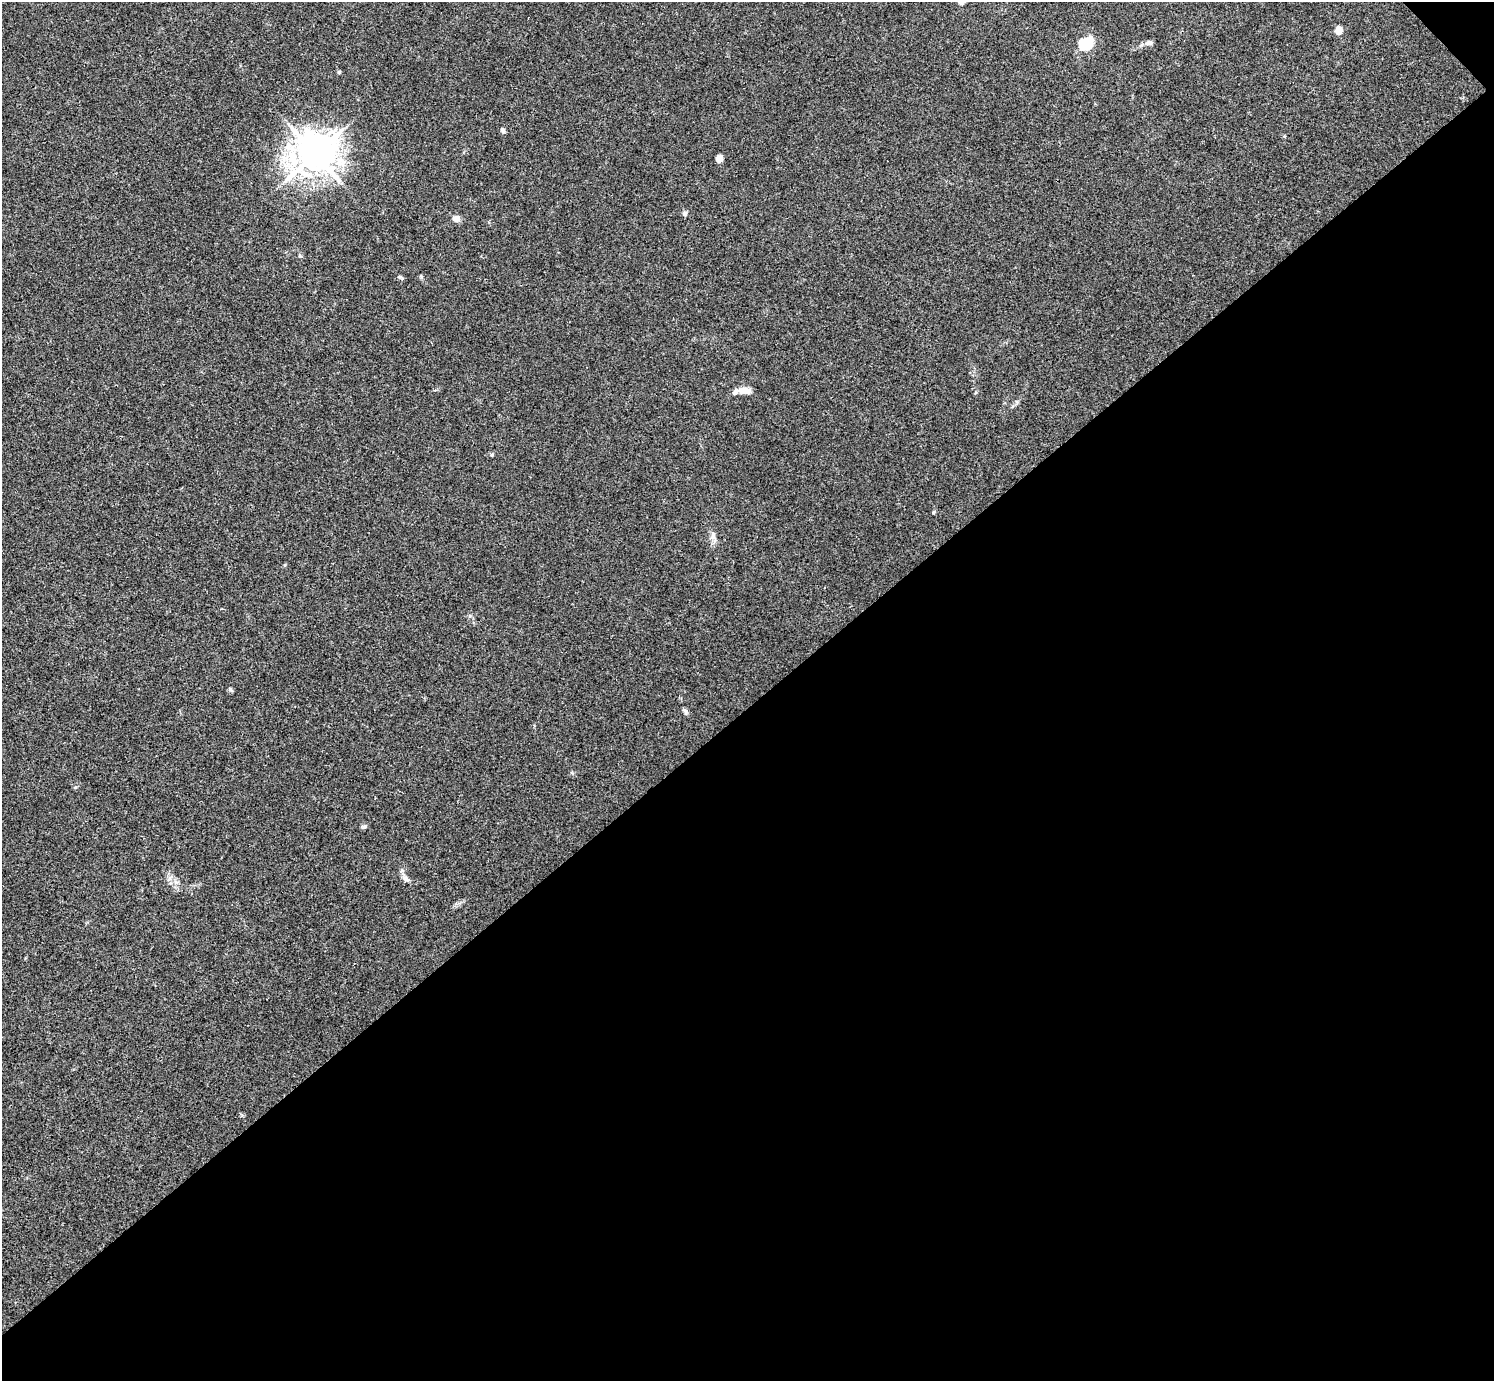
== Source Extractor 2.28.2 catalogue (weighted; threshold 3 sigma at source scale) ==
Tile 12 of 4 x 4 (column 4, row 3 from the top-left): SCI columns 4479-5970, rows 1539-2917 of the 5976 x 5974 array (HDU 1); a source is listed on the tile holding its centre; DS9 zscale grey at full resolution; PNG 1496 x 1383 px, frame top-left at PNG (2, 2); no overlay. Shown black and unused: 49% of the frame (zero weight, under 3 of 4 exposures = <1% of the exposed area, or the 3 px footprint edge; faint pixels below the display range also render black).
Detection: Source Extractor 2.28.2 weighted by HDU 2 'WHT'; one run over the whole footprint, this tile lists its part. Background 0.0246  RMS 0.0046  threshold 0.0207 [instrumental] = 3 sigma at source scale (4.5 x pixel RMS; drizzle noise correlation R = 1.50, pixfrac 1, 0.05/0.05 arcsec/px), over >= 5 px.
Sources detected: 18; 1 inside a brighter object's white glare — not listed; the other 17 listed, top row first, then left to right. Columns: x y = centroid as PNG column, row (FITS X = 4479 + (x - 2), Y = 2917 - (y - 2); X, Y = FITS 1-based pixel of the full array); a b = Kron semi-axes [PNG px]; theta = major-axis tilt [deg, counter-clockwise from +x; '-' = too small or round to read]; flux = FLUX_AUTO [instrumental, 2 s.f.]
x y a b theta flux
1338 30 5 5 - 8.2
1149 43 9 6 26 1.4
1087 46 22 10 60 8.9
339 72 4 4 - 0.76
503 130 7 5 -72 1
315 154 12 11 - 1000
719 159 5 5 - 7.4
685 213 6 6 - 1
456 219 9 7 -8 2.7
300 256 6 3 -19 0.53
400 277 6 4 -18 0.64
744 390 16 8 -6 4.3
934 512 4 4 - 0.56
713 536 13 5 -89 2
685 711 9 5 -56 1
364 826 7 5 49 0.94
406 879 12 7 -55 2
Unlisted compact peaks at least as high as the median listed source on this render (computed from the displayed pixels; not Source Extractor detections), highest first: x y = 230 689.